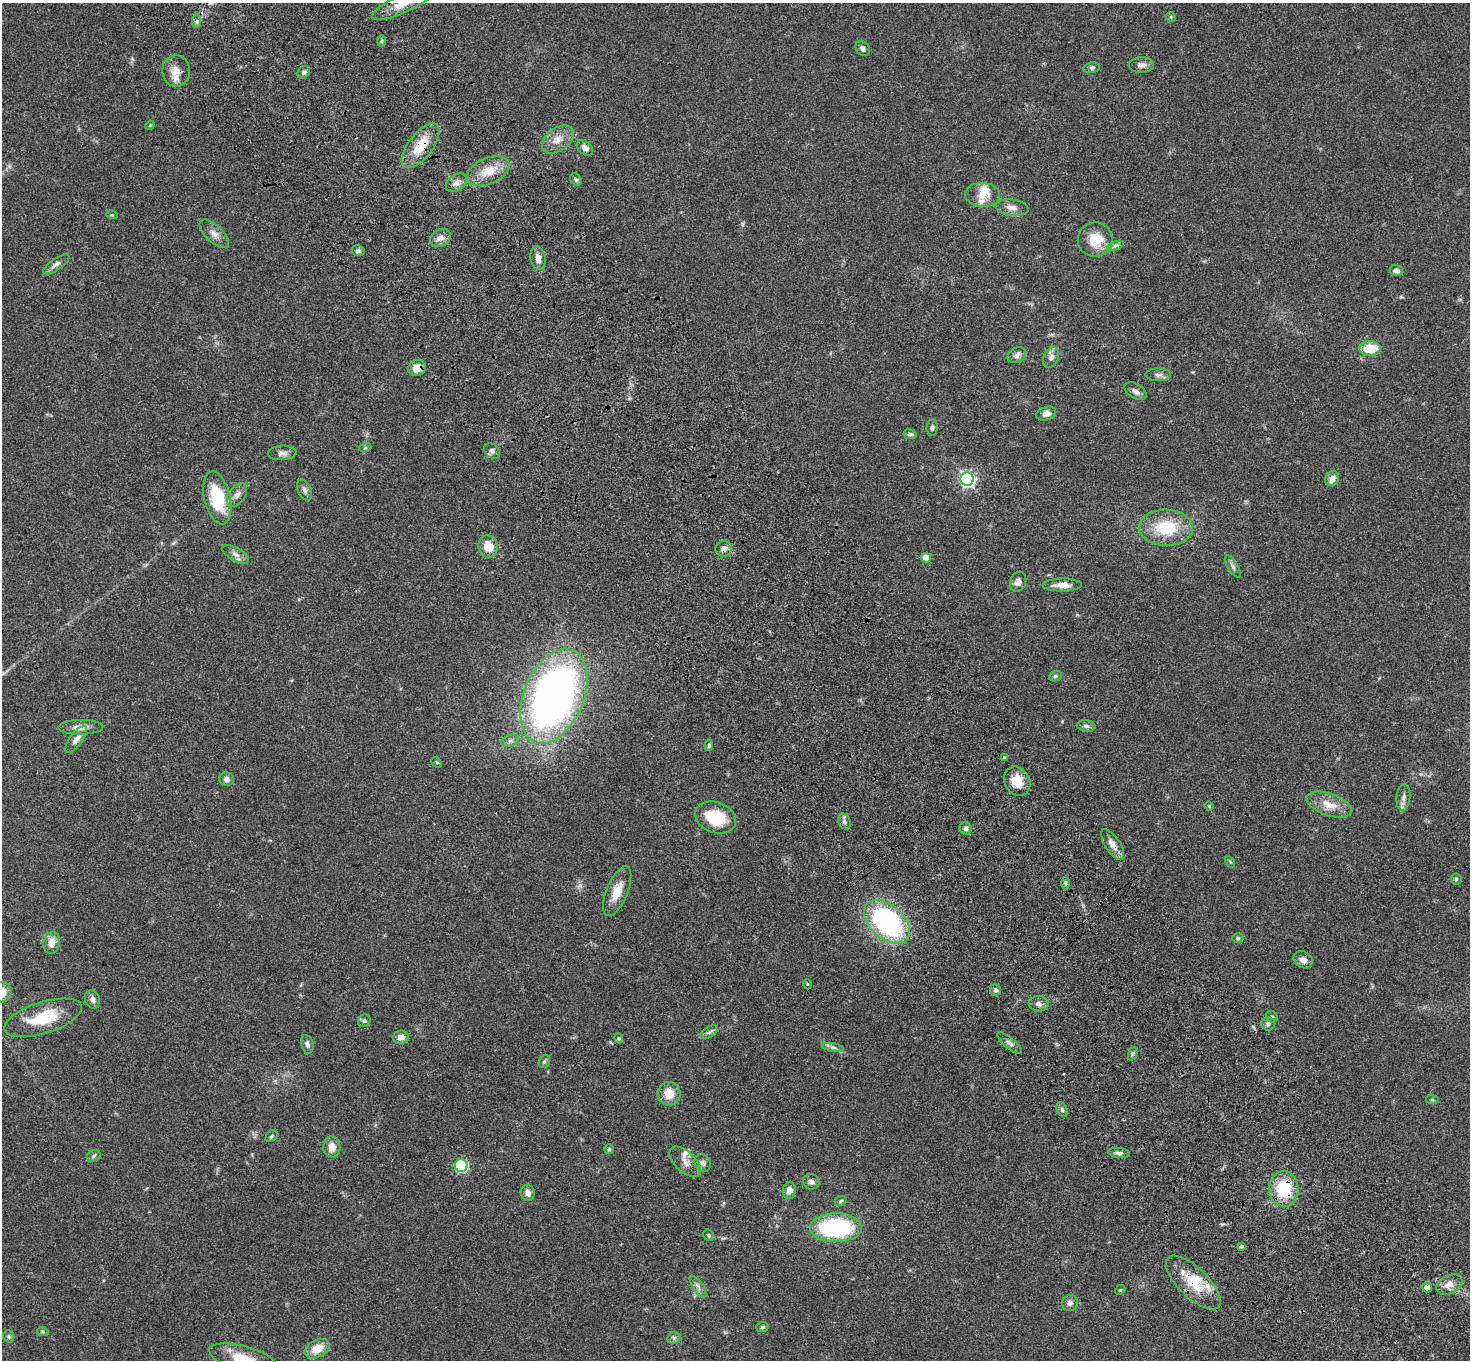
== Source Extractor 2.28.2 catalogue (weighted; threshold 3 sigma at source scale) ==
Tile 6 of 4 x 4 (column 2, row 2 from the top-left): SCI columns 1575-3042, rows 3093-4450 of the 6083 x 6047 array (HDU 1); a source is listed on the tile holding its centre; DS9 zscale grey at full resolution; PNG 1472 x 1362 px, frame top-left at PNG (2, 3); each listed source drawn as its Kron ellipse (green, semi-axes under 4 px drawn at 4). Shown black and unused: <1% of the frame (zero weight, under 3 of 4 exposures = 6% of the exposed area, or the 3 px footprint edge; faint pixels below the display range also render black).
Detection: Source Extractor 2.28.2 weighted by HDU 2 'WHT'; one run over the whole footprint, this tile lists its part. Background 0.0472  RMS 0.0052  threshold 0.0233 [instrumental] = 3 sigma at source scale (4.5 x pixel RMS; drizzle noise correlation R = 1.50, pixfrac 1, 0.05/0.05 arcsec/px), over >= 5 px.
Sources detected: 128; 2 inside a brighter listed object's ellipse — not listed separately; the other 126 listed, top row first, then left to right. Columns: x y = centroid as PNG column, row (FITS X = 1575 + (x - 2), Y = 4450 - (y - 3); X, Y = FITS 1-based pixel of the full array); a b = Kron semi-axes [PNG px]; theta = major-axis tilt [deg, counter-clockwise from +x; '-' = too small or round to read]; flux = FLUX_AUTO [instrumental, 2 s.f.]
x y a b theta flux
403 3 34 9 24 8.8
1171 17 5 4 - 0.56
197 21 7 4 89 0.98
382 41 6 4 89 0.72
863 49 8 6 -51 1.6
1141 65 13 8 2 2.8
1092 68 8 5 10 1.1
176 71 16 14 -89 6.2
304 72 7 5 44 1.4
150 125 5 4 - 0.48
558 139 18 11 37 5.7
421 146 27 12 52 13
585 148 9 6 -41 2.5
488 171 22 13 24 9.4
576 180 7 5 -54 0.91
456 183 11 8 34 2.8
983 195 17 12 -3 7.6
1012 208 16 8 -7 3.6
112 215 6 3 -17 0.47
214 234 18 8 -44 3.7
441 238 11 8 24 3
1095 240 17 17 - 12
1115 246 9 4 19 1.2
358 251 6 5 - 1.4
538 258 12 7 -80 3.2
56 264 15 5 34 2.2
1396 271 7 5 -14 2
1370 348 11 7 0 12
1017 355 10 7 28 2.2
1051 357 11 7 67 2.2
417 368 9 7 31 5.4
1158 375 13 6 0 2.1
1135 391 12 7 -33 2.1
1046 414 10 6 17 2.7
932 427 8 5 86 1.1
910 434 7 5 -8 1.4
365 448 6 4 19 0.66
492 451 9 6 -44 1.5
282 453 14 7 3 2.2
967 479 7 6 - 130
1332 479 8 6 54 3.1
304 490 11 6 -65 1.7
237 495 13 8 55 2.8
217 498 27 13 -77 26
1166 528 27 18 -2 22
488 546 11 9 -78 7.6
724 549 8 8 - 2.5
236 554 15 6 -29 2.6
926 558 5 5 - 8.1
1233 566 12 5 -59 1.5
1018 582 10 8 68 2.4
1062 585 19 6 1 4.8
1055 676 6 5 - 0.8
554 696 50 30 68 270
1086 726 9 6 -10 1.5
81 727 22 7 1 4.1
76 739 16 6 54 3.1
510 741 9 6 17 1.6
709 745 6 4 80 0.8
1004 758 3 3 - 1.3
437 762 6 3 -46 0.54
227 779 7 6 - 2.1
1017 781 15 12 -60 8.2
1403 798 13 7 84 2.4
1329 805 23 11 -19 7.8
1209 806 4 4 - 0.5
716 817 21 15 -20 18
845 822 8 6 -72 1.5
966 828 6 6 - 1.2
1113 844 17 7 -56 4.3
1230 862 6 4 -55 0.62
1456 879 5 5 - 0.83
1065 883 6 4 -89 0.75
617 891 26 10 68 8.3
887 922 27 16 -41 94
1238 938 5 4 - 0.77
52 943 11 8 77 4.8
1303 960 10 8 -31 2.9
807 984 5 3 - 0.39
996 990 6 5 - 1.2
2 992 10 9 - 6.1
92 999 9 7 -68 2.2
1039 1004 10 7 -3 2.1
1272 1017 6 5 - 0.97
43 1018 40 16 17 20
364 1021 6 6 - 1
1268 1024 7 6 - 1.5
709 1032 10 5 31 1.4
401 1037 7 6 - 3.4
619 1038 5 4 - 0.76
1010 1043 15 5 -40 1.8
307 1044 9 6 -75 1.6
833 1047 11 4 -11 1.7
1132 1054 7 4 71 0.84
544 1061 7 5 67 0.92
669 1094 12 11 - 7.7
1432 1100 6 3 -8 0.6
1062 1109 8 5 -63 1.2
272 1136 7 5 43 0.86
332 1147 11 8 -88 4.3
609 1149 5 5 - 0.75
1119 1153 11 5 -6 1.6
94 1156 7 5 24 0.97
685 1162 19 10 -44 3.9
703 1163 9 7 -62 1.7
461 1166 6 6 - 49
811 1182 8 7 - 1.7
1284 1189 18 14 -86 22
789 1190 8 6 82 3.1
528 1193 8 7 - 2.4
841 1201 6 4 23 0.81
836 1228 26 14 0 58
709 1235 6 5 - 0.7
1241 1246 4 4 - 1.1
1193 1283 35 15 -44 16
1449 1284 14 9 28 4
698 1286 12 5 -55 2.1
1427 1287 5 5 - 3.2
1120 1290 5 4 - 0.52
1070 1303 8 8 - 1.8
762 1327 6 5 - 0.86
43 1332 6 4 -19 0.69
9 1336 6 5 - 0.93
674 1338 6 6 - 1.1
317 1349 13 8 27 7.3
243 1359 35 12 -16 13
Overlapping masked pixels (flux is a lower limit): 7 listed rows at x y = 421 146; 417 368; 724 549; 1113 844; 1284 1189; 1193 1283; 1427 1287
Isophote crosses this tile's border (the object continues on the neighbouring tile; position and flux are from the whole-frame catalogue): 3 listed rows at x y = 403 3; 2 992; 243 1359